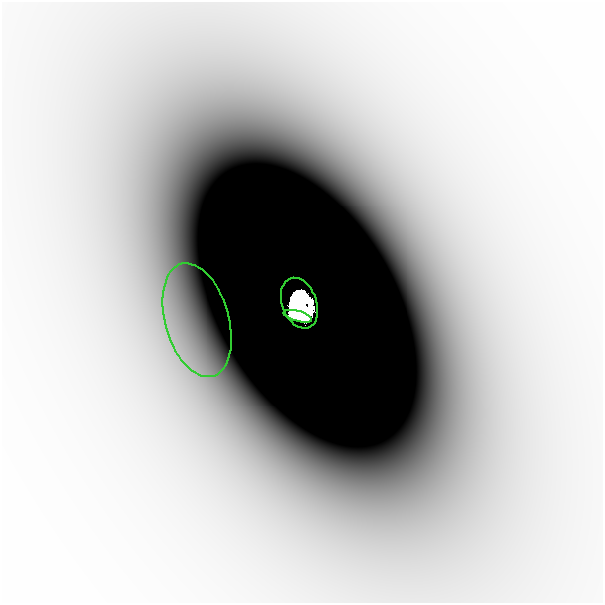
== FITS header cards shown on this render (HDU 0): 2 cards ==
NAXIS1  =                  601
NAXIS2  =                  601

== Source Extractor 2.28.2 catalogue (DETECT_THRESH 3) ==
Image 601 x 601 px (HDU 0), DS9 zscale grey, 1 PNG px = 1 image px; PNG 605 x 605 px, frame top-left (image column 1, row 601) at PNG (2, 2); each listed source drawn as its Kron ellipse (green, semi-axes under 4 px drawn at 4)
Background -1.04e-06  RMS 3.5e-07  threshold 1.06e-06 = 3 sigma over >= 5 px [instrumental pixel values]
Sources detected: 3; all 3 listed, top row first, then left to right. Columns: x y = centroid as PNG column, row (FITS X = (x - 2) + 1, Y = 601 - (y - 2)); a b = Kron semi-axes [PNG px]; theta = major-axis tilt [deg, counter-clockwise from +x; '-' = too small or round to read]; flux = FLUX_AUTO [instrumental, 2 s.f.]
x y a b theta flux
299 303 26 17 -69 12
298 316 14 5 -15 2.4
197 320 58 32 -74 0.003